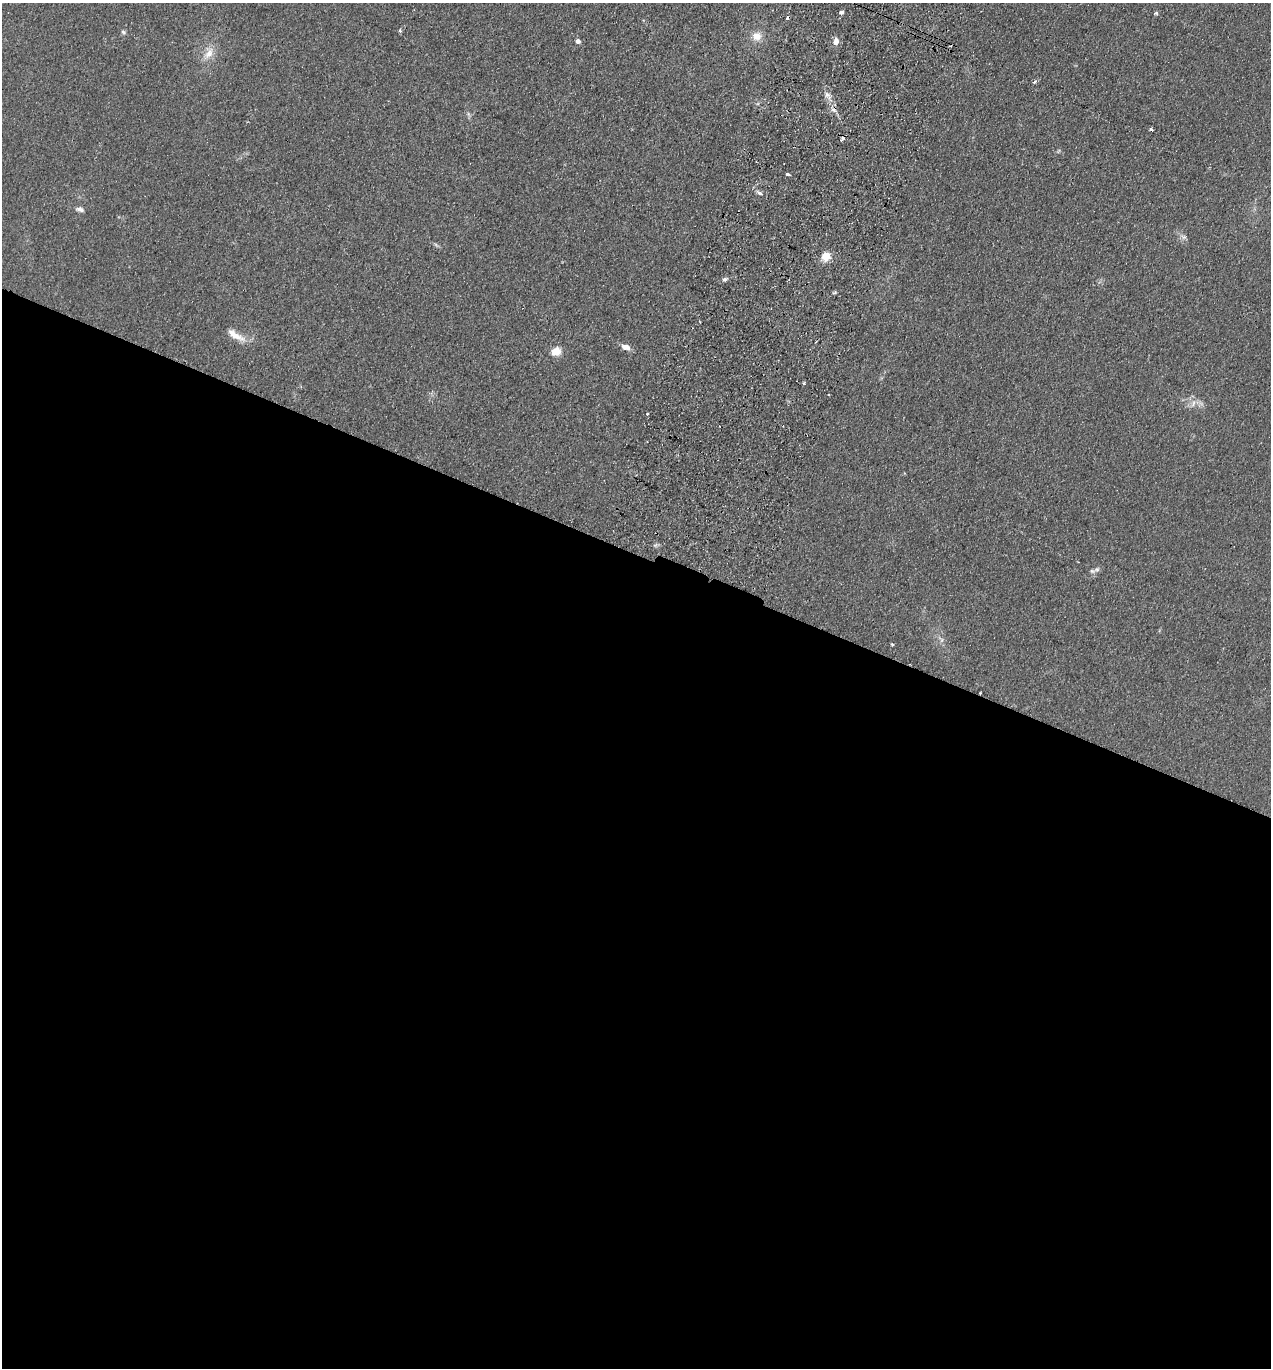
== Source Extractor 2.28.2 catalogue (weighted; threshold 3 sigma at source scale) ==
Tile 14 of 4 x 4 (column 2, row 4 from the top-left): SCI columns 1461-2729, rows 24-1389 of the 5589 x 5512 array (HDU 1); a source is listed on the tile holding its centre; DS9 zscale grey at full resolution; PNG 1273 x 1370 px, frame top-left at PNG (2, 3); no overlay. Shown black and unused: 60% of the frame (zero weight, under 2 of 3 exposures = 3% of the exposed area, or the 3 px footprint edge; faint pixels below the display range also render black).
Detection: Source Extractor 2.28.2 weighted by HDU 2 'WHT'; one run over the whole footprint, this tile lists its part. Background 0.0961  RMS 0.01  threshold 0.0459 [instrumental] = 3 sigma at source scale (4.5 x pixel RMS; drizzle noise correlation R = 1.50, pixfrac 1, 0.05/0.05 arcsec/px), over >= 5 px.
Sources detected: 28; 4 cosmic-ray / hot-pixel residue — not listed; the other 24 listed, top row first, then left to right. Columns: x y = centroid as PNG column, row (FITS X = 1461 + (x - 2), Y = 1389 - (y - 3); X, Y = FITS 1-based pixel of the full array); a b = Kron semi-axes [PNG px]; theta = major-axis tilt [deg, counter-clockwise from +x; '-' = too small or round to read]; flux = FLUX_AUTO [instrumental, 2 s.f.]
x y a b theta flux
841 12 6 4 11 2.2
400 31 3 3 - 5.2
123 32 7 5 -7 1.8
757 36 12 12 - 10
578 41 5 5 - 3.9
836 41 11 8 73 5.5
209 54 17 10 53 11
1034 82 5 3 - 2.3
1151 129 4 3 - 2.5
787 174 4 3 - 8.2
759 193 4 3 - 5.4
80 209 11 6 -16 3.6
1184 237 8 6 -7 3.1
826 256 13 11 54 11
724 279 6 5 - 2.4
235 335 27 8 -32 12
625 347 11 7 -21 6.5
556 351 10 8 25 13
804 383 3 3 - 2.1
1193 403 10 5 64 3.9
647 414 3 2 - 0.94
1092 571 8 6 -3 2.9
941 640 10 5 -64 3.2
892 644 4 3 - 1.2